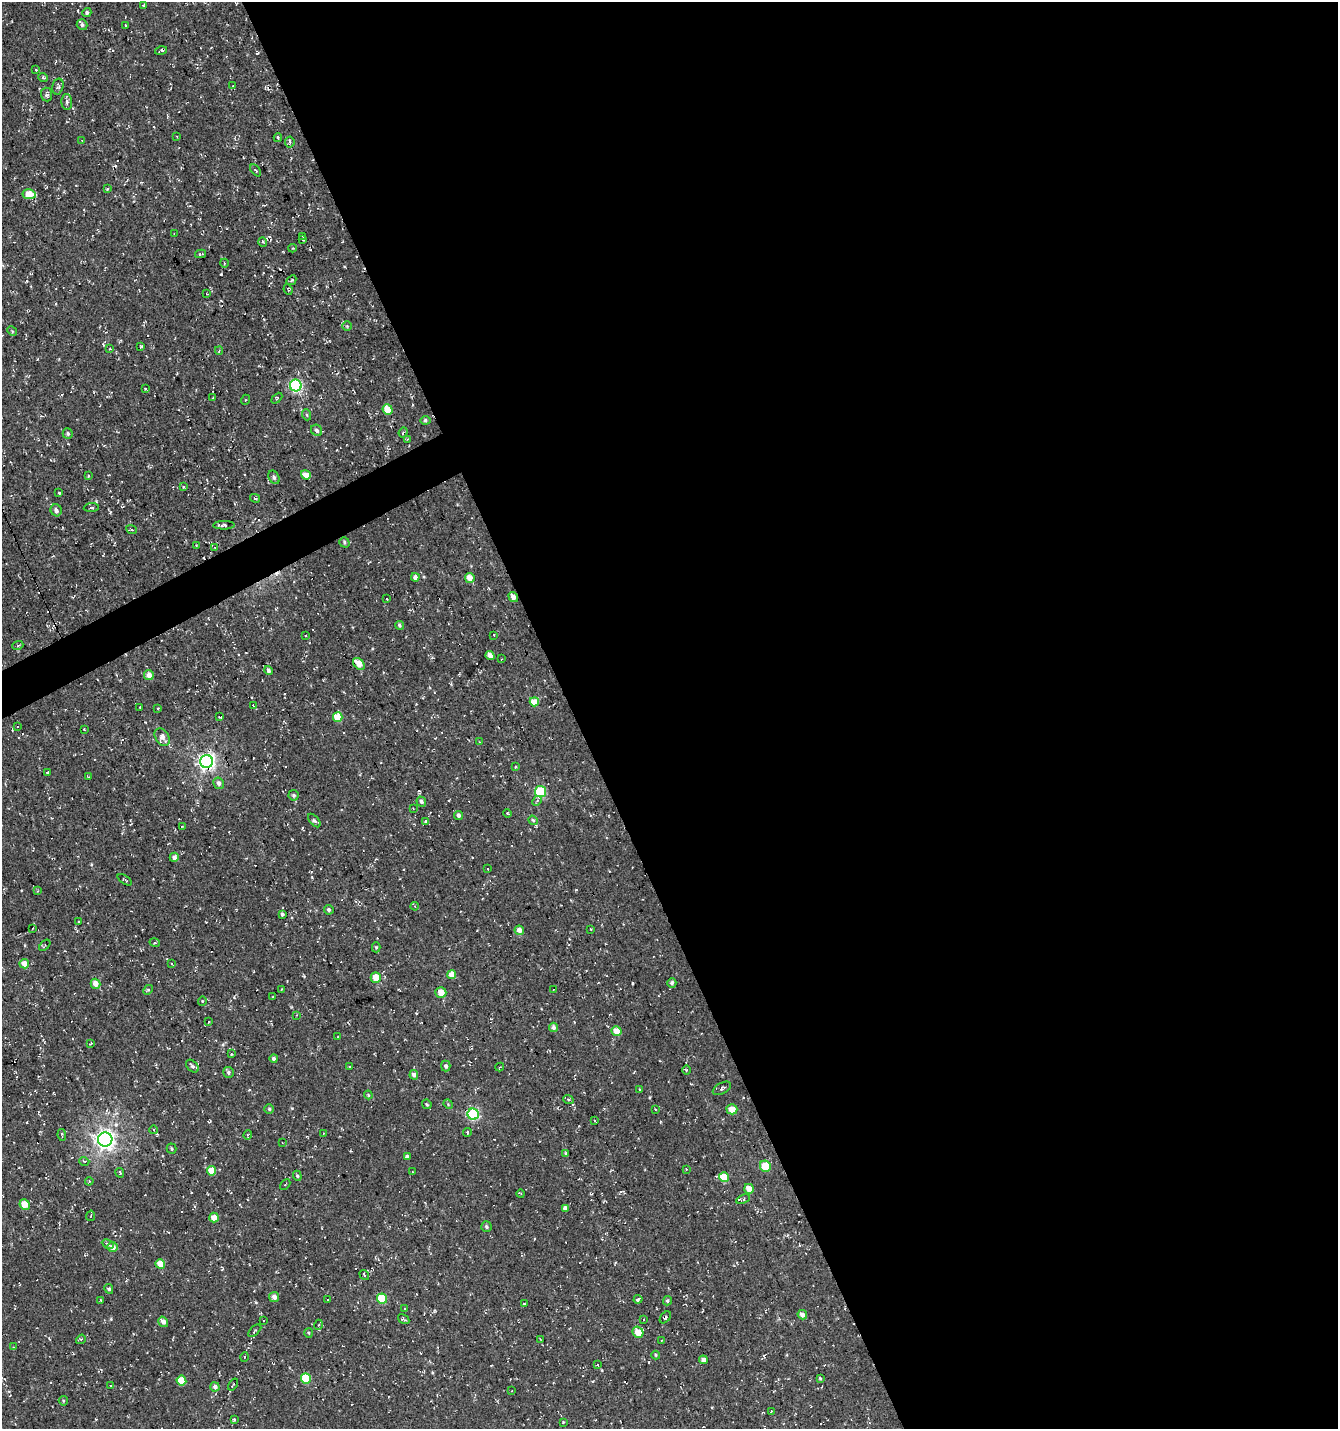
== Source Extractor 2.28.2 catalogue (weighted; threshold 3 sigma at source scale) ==
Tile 8 of 4 x 4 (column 4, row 2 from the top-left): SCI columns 4157-5492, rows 2857-4283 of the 5583 x 5711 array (HDU 1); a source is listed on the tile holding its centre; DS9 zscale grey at full resolution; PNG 1340 x 1431 px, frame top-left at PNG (2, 2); each listed source drawn as its Kron ellipse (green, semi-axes under 4 px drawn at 4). Shown black and unused: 58% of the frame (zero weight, under 3 of 4 exposures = <1% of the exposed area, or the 3 px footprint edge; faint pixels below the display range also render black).
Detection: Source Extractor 2.28.2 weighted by HDU 2 'WHT'; one run over the whole footprint, this tile lists its part. Background -0.0018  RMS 0.0053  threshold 0.024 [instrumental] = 3 sigma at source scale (4.5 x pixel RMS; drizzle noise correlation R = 1.50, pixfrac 1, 0.0396/0.0396 arcsec/px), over >= 5 px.
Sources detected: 234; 12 cosmic-ray / hot-pixel residue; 1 long thin detection or spike segment (spike, bleed or trail) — neither listed nor drawn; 2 inside a brighter listed object's ellipse — not listed separately; the other 219 listed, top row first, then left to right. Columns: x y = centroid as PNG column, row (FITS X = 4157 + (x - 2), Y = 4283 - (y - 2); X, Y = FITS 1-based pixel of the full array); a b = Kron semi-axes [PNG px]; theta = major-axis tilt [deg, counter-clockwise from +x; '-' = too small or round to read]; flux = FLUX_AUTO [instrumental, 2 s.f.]
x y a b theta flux
143 5 4 4 - 0.49
87 13 4 4 - 1.5
82 25 5 5 - 1.2
125 25 3 2 - 0.47
161 51 6 4 13 0.73
36 70 4 3 - 0.55
43 77 5 3 - 0.7
58 86 8 5 76 1.2
233 86 4 2 - 0.38
47 94 7 5 -85 1.5
67 102 8 5 -88 1.8
177 136 2 2 - 0.43
278 137 4 4 - 0.6
82 141 3 2 - 0.35
290 142 5 4 - 1
256 170 7 3 -49 0.69
107 189 3 3 - 0.49
29 194 6 5 - 12
174 234 4 2 - 0.42
303 236 3 3 - 0.65
303 239 3 3 - 0.57
263 242 5 3 - 0.55
292 248 4 4 - 0.55
200 254 5 3 - 0.98
224 263 4 3 - 0.51
291 280 5 3 - 0.85
288 290 5 3 - 0.66
207 294 3 2 - 0.37
347 326 5 5 - 0.66
12 331 5 4 - 0.67
141 346 3 2 - 0.46
110 349 4 3 - 0.43
219 350 4 3 - 0.54
296 385 6 5 - 72
145 389 3 3 - 0.94
213 398 3 2 - 0.36
277 398 6 3 45 0.61
245 400 5 3 - 0.55
388 410 5 5 - 12
307 415 5 3 - 0.64
425 420 5 4 - 1.1
317 430 6 5 - 1.2
403 432 5 4 - 0.91
68 433 5 5 - 0.95
407 439 3 3 - 0.48
306 475 5 4 - 7.4
88 476 3 3 - 0.54
274 477 7 5 -58 1.3
183 487 4 3 - 0.65
59 493 3 3 - 0.55
255 498 5 3 - 0.68
91 508 7 3 5 0.7
56 510 6 5 - 1.9
224 525 10 4 1 1.5
131 529 5 3 - 0.73
344 542 5 4 - 0.9
196 546 3 3 - 0.48
215 547 4 3 - 0.45
415 577 4 4 - 2.1
470 578 5 4 - 5.4
513 597 5 4 - 2.8
386 599 3 2 - 0.47
399 625 4 4 - 1.1
494 635 3 3 - 0.6
305 636 3 2 - 0.57
18 645 6 3 21 0.61
490 655 5 4 - 4.2
501 659 2 2 - 0.36
359 664 7 5 -47 6
268 670 4 4 - 1.6
149 675 5 4 - 3.8
534 702 4 4 - 7.7
253 705 3 2 - 0.48
140 707 2 2 - 0.29
158 708 3 3 - 0.44
220 717 4 2 - 0.52
338 717 5 5 - 12
18 727 3 2 - 0.41
84 729 3 2 - 0.43
162 737 9 6 -57 3.4
480 742 3 2 - 0.34
206 761 6 6 - 170
515 767 3 3 - 0.56
47 772 3 2 - 0.77
89 777 3 2 - 0.41
219 783 6 5 - 2
540 792 5 5 - 30
293 795 5 5 - 1.2
537 801 5 4 - 0.7
421 802 5 4 - 1.4
413 808 3 2 - 0.34
508 813 4 3 - 0.6
458 815 4 4 - 1.9
314 820 8 3 -49 1.1
533 820 5 4 - 0.76
426 822 4 3 - 1.6
182 826 3 2 - 0.4
174 857 4 4 - 1.9
488 869 2 2 - 0.3
125 880 8 2 -34 0.61
38 891 4 4 - 0.55
415 906 4 3 - 0.49
329 910 5 4 - 1.2
282 914 4 3 - 1.1
78 921 3 3 - 0.85
33 928 3 2 - 0.33
591 929 3 3 - 0.42
519 930 5 4 - 3.4
155 943 5 3 - 0.53
45 945 7 3 46 0.59
376 947 5 4 - 0.68
24 964 5 4 - 4.9
172 964 3 3 - 0.57
452 975 4 4 - 5.9
376 977 5 5 - 6.2
672 983 5 4 - 1.6
95 984 5 4 - 4.7
282 989 3 2 - 0.56
148 990 5 4 - 0.65
553 990 3 3 - 0.49
441 993 5 5 - 5.6
273 997 3 2 - 0.36
202 1001 5 3 - 0.42
297 1015 4 2 - 0.35
208 1022 2 2 - 0.42
553 1027 4 4 - 2.2
616 1031 5 4 - 6.9
338 1037 3 2 - 0.33
91 1043 4 2 - 0.54
231 1054 3 2 - 0.47
274 1058 4 4 - 1.7
192 1066 7 5 -46 1.3
446 1066 5 4 - 1.4
350 1067 4 2 - 0.53
500 1067 4 3 - 0.47
686 1070 5 3 - 0.52
228 1072 5 5 - 1.4
414 1075 4 4 - 1.7
722 1088 10 5 30 1.6
640 1090 4 2 - 0.45
368 1095 4 3 - 0.58
568 1099 5 3 - 0.62
427 1104 5 4 - 0.7
448 1104 5 4 - 0.55
269 1109 5 5 - 0.93
655 1109 3 2 - 0.96
732 1109 5 5 - 6.7
473 1114 6 5 - 63
594 1120 3 3 - 1.5
154 1130 4 3 - 0.45
467 1132 4 3 - 0.61
323 1133 3 2 - 0.31
62 1135 6 2 -80 0.64
248 1135 5 3 - 0.53
105 1139 7 7 - 280
282 1143 3 2 - 0.36
171 1149 5 5 - 0.81
566 1153 4 3 - 0.68
407 1157 4 4 - 2
84 1161 5 3 - 0.47
765 1166 6 5 - 10
686 1169 3 3 - 0.49
211 1171 5 4 - 8.4
412 1172 3 2 - 0.49
120 1173 5 3 - 0.64
297 1176 5 4 - 0.76
724 1177 5 4 - 17
89 1181 4 3 - 0.57
285 1184 6 2 45 0.47
749 1189 5 4 - 4.6
521 1194 4 2 - 0.55
743 1199 7 3 25 0.95
25 1205 5 5 - 7.3
565 1208 4 4 - 1.8
91 1216 5 2 - 0.45
214 1217 5 4 - 5
486 1227 5 5 - 0.98
108 1244 6 4 -28 1.1
113 1247 5 4 - 4.1
160 1264 5 4 - 8.2
364 1275 5 3 - 0.51
109 1289 5 4 - 1
274 1297 5 5 - 2.5
382 1298 5 5 - 19
638 1299 4 3 - 0.87
101 1300 3 2 - 0.45
328 1300 3 3 - 2.1
667 1301 5 4 - 1
524 1303 4 2 - 0.34
405 1309 3 2 - 0.74
802 1315 5 4 - 2.5
665 1317 7 4 50 1.1
404 1319 6 3 -31 0.87
644 1319 3 2 - 0.3
264 1321 3 2 - 0.65
163 1322 5 4 - 2.6
318 1325 5 3 - 0.58
255 1331 8 4 42 0.85
638 1332 6 5 - 8.2
309 1333 5 3 - 0.59
81 1339 5 4 - 0.59
540 1339 3 3 - 0.34
661 1340 3 2 - 0.65
13 1347 3 3 - 0.38
656 1355 4 4 - 0.57
244 1357 4 3 - 0.36
703 1360 4 4 - 1.8
597 1365 4 2 - 0.44
306 1378 5 5 - 23
820 1378 4 3 - 0.67
181 1381 5 5 - 11
233 1385 6 3 54 0.66
110 1386 3 3 - 0.48
215 1387 4 4 - 2.1
511 1391 3 2 - 0.33
63 1401 5 4 - 0.65
771 1412 3 3 - 0.65
234 1419 4 2 - 0.61
563 1422 3 3 - 0.37
Overlapping masked pixels (flux is a lower limit): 5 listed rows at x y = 29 194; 306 475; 359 664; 206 761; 665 1317